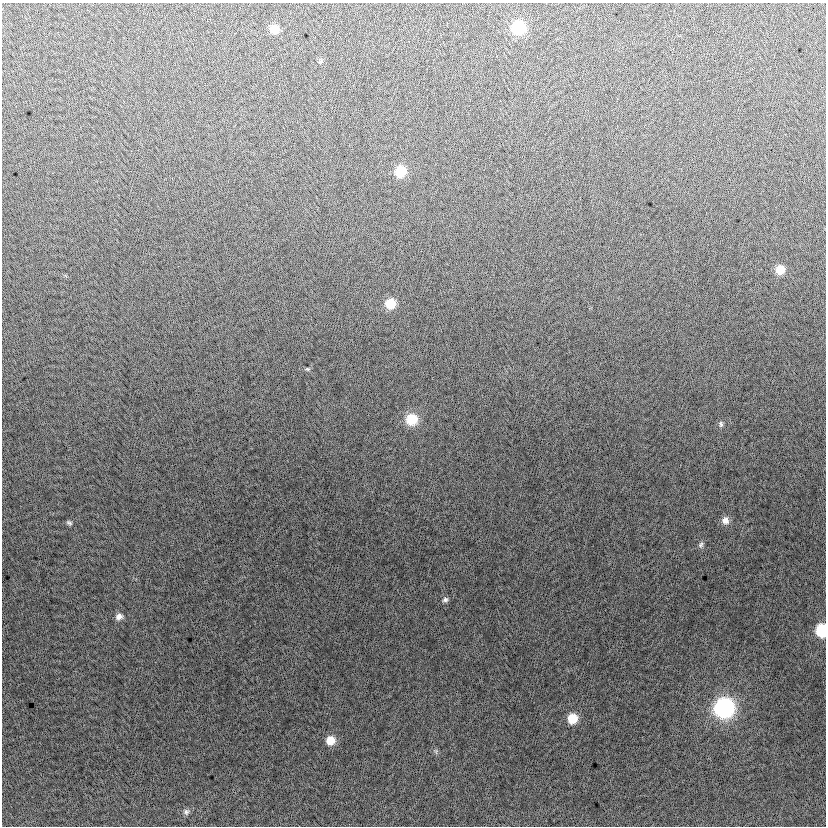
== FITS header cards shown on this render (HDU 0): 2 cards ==
NAXIS1  =                  824
NAXIS2  =                  824

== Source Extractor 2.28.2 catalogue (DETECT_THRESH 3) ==
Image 824 x 824 px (HDU 0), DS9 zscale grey, 1 PNG px = 1 image px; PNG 828 x 828 px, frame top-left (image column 1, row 824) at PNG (2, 3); no overlay
Background -7.72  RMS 12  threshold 37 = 3 sigma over >= 5 px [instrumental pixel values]
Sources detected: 20; all 20 listed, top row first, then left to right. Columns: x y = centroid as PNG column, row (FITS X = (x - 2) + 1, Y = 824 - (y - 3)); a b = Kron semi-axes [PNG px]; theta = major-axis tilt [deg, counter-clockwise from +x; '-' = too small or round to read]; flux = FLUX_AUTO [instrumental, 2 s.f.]
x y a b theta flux
519 28 9 9 - 61000
274 29 8 8 - 13000
321 61 6 5 - 1400
400 171 9 9 - 27000
780 270 9 8 - 13000
390 303 9 9 - 20000
308 369 6 4 -14 980
412 419 10 10 - 26000
721 424 8 6 -81 2200
725 520 10 9 - 5900
69 523 8 5 -29 1900
701 545 9 7 60 2400
445 600 8 6 15 2400
119 617 10 8 30 4500
822 630 9 8 - 43000
724 708 10 10 - 280000
572 718 9 8 - 19000
330 740 9 9 - 12000
436 751 8 5 -90 1500
186 812 9 8 - 3000
At the frame edge (FLAGS 8, measured only in part): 1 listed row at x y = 822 630